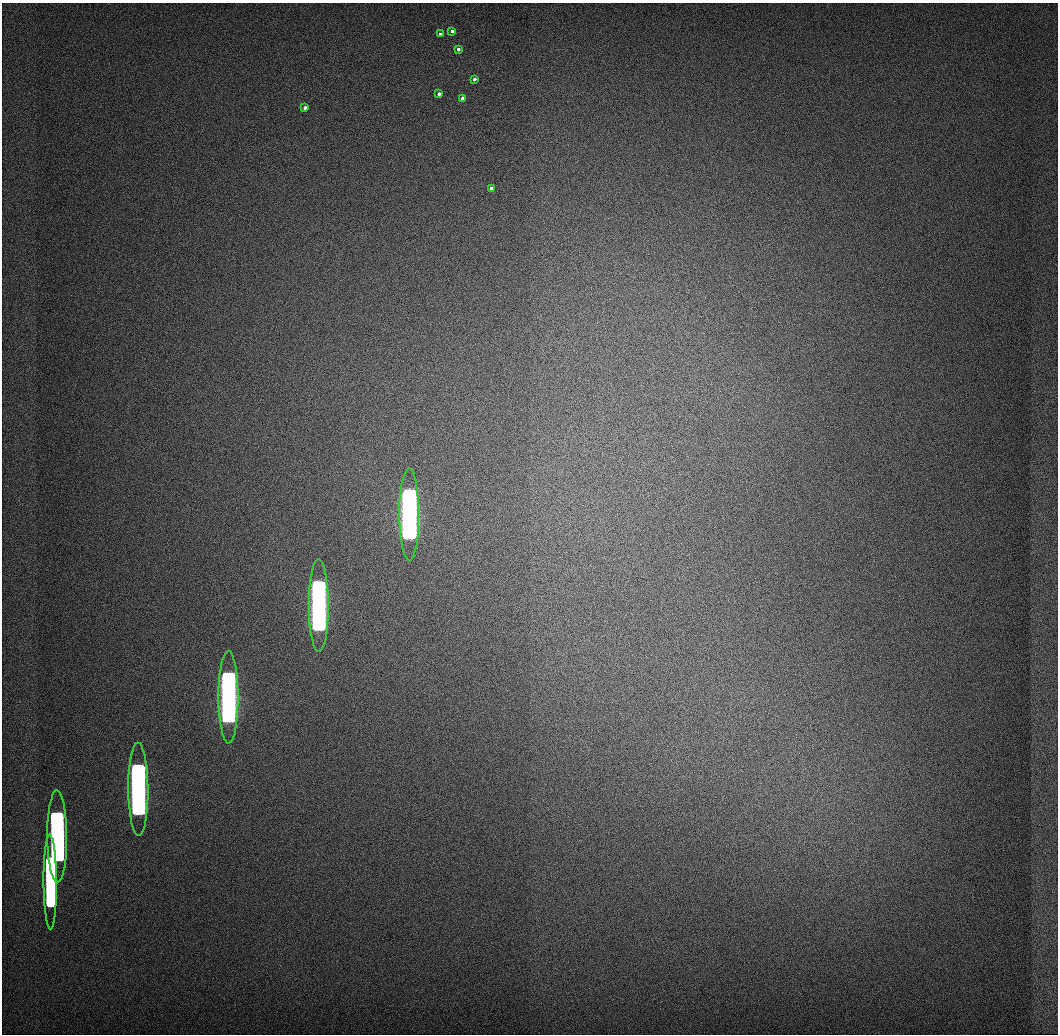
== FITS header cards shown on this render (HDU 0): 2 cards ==
NAXIS1  =                 1056 / Length of Axis 1 (Serial)
NAXIS2  =                 1032 / Length of Axis 2 (Parallel)

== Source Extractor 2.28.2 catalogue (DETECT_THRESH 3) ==
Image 1056 x 1032 px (HDU 0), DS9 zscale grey, 1 PNG px = 1 image px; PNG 1060 x 1036 px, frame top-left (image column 1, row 1032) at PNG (2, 3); each listed source drawn as its Kron ellipse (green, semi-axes under 4 px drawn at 4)
Background 512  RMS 3.7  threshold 11.1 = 3 sigma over >= 5 px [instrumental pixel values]
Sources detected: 14; all 14 listed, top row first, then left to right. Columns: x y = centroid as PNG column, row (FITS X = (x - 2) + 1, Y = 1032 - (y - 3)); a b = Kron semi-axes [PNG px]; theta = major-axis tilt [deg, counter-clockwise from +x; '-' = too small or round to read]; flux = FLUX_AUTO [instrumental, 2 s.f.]
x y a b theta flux
452 31 3 3 - 2.3e+03
440 34 3 3 - 2.4e+03
458 49 3 3 - 3.2e+03
474 79 3 3 - 3.9e+03
439 94 3 3 - 4.0e+03
462 98 3 3 - 4.0e+03
305 108 3 3 - 3.6e+03
491 188 3 3 - 4.6e+03
409 514 46 10 -90 2.9e+06
319 606 46 10 -90 2.7e+06
228 697 46 10 -90 2.2e+06
138 789 46 10 -90 1.7e+06
57 836 46 10 -90 1.0e+06
50 882 47 6 -90 5.2e+05